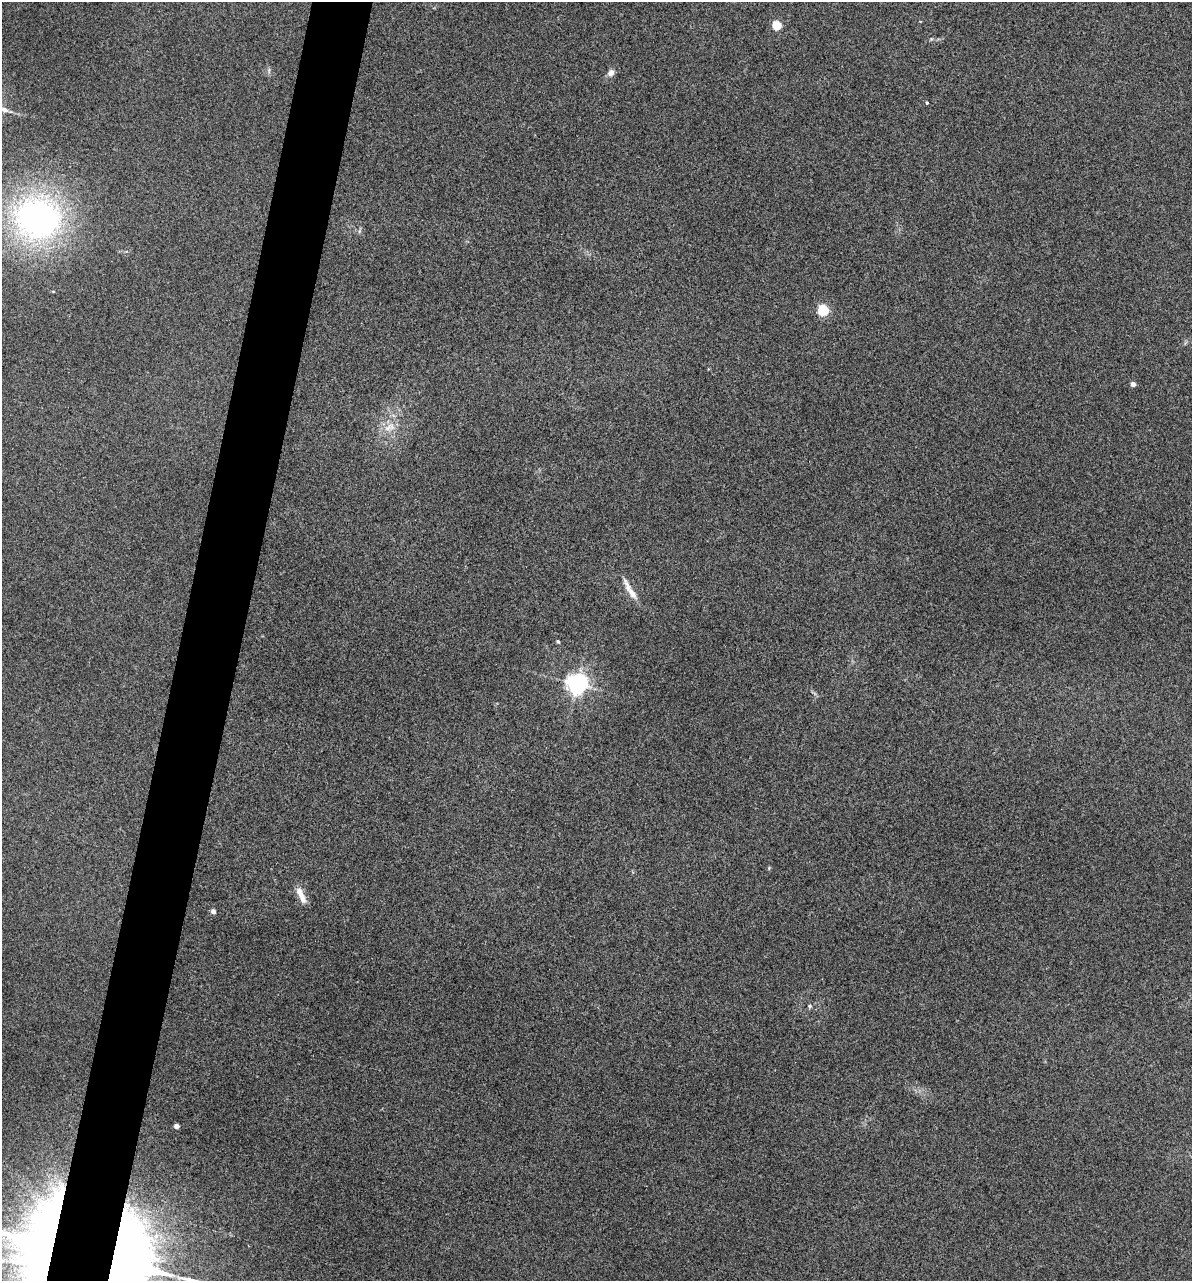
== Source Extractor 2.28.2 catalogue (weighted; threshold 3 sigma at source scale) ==
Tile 7 of 4 x 4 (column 3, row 2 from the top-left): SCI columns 2621-3810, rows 2952-4230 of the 5355 x 5901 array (HDU 1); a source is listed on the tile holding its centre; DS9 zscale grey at full resolution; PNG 1194 x 1283 px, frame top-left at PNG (2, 2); no overlay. Shown black and unused: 5% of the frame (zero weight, under 3 of 5 exposures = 17% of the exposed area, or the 3 px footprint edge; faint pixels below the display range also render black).
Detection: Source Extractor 2.28.2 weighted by HDU 2 'WHT'; one run over the whole footprint, this tile lists its part. Background 0.171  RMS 0.0086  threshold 0.0389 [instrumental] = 3 sigma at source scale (4.5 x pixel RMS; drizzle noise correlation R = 1.50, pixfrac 1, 0.05/0.05 arcsec/px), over >= 5 px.
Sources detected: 19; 2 inside a brighter listed object's ellipse — not listed separately; the other 17 listed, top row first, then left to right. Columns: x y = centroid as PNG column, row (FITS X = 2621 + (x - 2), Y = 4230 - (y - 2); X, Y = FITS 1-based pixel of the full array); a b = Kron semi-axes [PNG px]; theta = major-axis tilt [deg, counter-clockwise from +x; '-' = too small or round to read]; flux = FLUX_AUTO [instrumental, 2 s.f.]
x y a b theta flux
777 25 5 5 - 39
611 73 8 7 - 4.7
927 103 4 3 - 0.97
38 218 43 38 -9 290
359 231 7 4 71 1.3
823 310 5 5 - 85
1133 384 4 4 - 4.8
389 427 18 11 29 11
627 586 26 8 -68 7.7
558 641 4 4 - 1.3
577 683 7 7 - 570
300 893 16 8 -69 7.7
213 911 5 4 - 3.9
810 1006 6 5 - 1.5
176 1126 4 4 - 5.6
44 1243 96 42 75 620
123 1264 58 33 77 1700
Overlapping masked pixels (flux is a lower limit): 2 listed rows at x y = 44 1243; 123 1264
Isophote crosses this tile's border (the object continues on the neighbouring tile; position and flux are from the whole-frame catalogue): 2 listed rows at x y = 44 1243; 123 1264